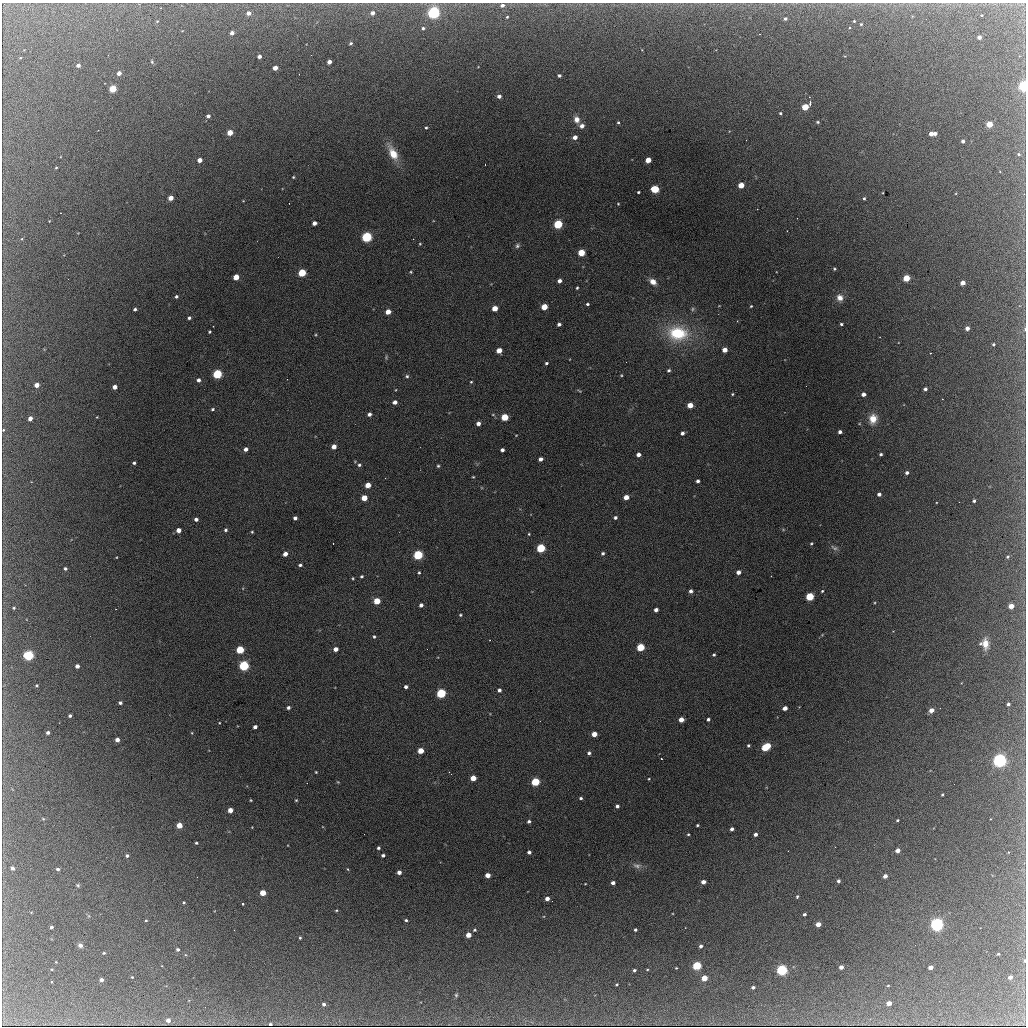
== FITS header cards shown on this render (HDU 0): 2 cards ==
NAXIS1  =                 1024 / length of data axis 1
NAXIS2  =                 1024 / length of data axis 2

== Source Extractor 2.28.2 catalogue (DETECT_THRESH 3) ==
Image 1024 x 1024 px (HDU 0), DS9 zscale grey, 1 PNG px = 1 image px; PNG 1028 x 1028 px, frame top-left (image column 1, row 1024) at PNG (2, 3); no overlay
Background 2120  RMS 33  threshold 100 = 3 sigma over >= 5 px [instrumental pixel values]
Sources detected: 284; all 284 listed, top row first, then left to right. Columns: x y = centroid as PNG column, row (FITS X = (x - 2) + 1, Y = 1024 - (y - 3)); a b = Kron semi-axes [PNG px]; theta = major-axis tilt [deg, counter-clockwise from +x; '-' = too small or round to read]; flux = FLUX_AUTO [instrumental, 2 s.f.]
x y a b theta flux
502 5 5 4 - 7400
248 13 4 4 - 14000
372 13 4 4 - 11000
434 13 5 5 - 560000
982 15 3 2 - 1900
507 17 3 3 - 2400
785 19 4 4 - 4900
157 21 4 4 - 2100
854 21 3 3 - 2000
861 24 3 3 - 2300
423 28 4 3 - 3800
232 33 4 3 - 11000
979 37 4 3 - 11000
351 43 3 3 - 3600
108 55 2 2 - 1100
311 55 3 2 - 2400
259 56 4 3 - 9300
152 62 5 4 - 2800
329 62 4 4 - 16000
78 65 4 3 - 9600
275 68 4 4 - 20000
119 73 4 3 - 16000
299 74 2 2 - 1400
559 75 3 3 - 4500
1024 86 4 4 - 350000
113 89 4 4 - 90000
499 96 4 4 - 10000
810 104 7 4 87 5500
805 107 4 4 - 69000
780 113 4 3 - 3100
208 116 4 4 - 7700
577 119 8 7 - 15000
618 122 4 3 - 2800
818 122 3 3 - 2900
989 124 4 4 - 58000
582 126 5 4 - 12000
426 128 4 3 - 2700
230 133 4 4 - 41000
935 133 4 3 - 10000
931 134 4 4 - 14000
575 137 4 4 - 16000
963 141 3 3 - 7600
393 153 18 9 -62 43000
1019 154 5 4 - 3400
199 160 4 4 - 18000
648 160 4 4 - 37000
485 165 2 2 - 1100
56 168 3 2 - 1900
293 177 4 3 - 2300
741 185 4 4 - 43000
655 189 5 4 - 130000
638 192 3 3 - 3100
1024 194 2 2 - 10000
171 198 4 4 - 26000
864 198 3 3 - 3200
618 204 3 3 - 1700
314 223 4 4 - 13000
558 224 5 4 - 200000
787 231 2 2 - 1300
367 237 5 4 - 360000
22 239 4 2 - 1500
420 244 3 3 - 2100
517 246 6 5 - 4900
581 253 4 4 - 71000
834 269 4 3 - 2600
411 272 4 3 - 2200
302 273 5 4 - 120000
236 277 4 4 - 39000
906 278 4 4 - 69000
559 281 4 4 - 9100
653 282 8 6 -37 17000
963 283 4 4 - 20000
577 288 3 3 - 2800
176 296 3 3 - 4200
840 298 9 8 - 15000
587 304 3 3 - 3400
751 306 3 3 - 2200
544 307 4 4 - 47000
495 308 4 4 - 31000
135 309 3 3 - 5200
692 309 6 5 - 4000
388 312 4 4 - 28000
189 318 4 3 - 5000
737 321 2 2 - 1300
559 324 4 4 - 6900
841 324 3 3 - 3900
967 328 4 4 - 14000
1025 329 5 3 - 2300
209 332 3 3 - 3000
678 333 23 17 -4 130000
993 344 3 3 - 3000
499 350 4 4 - 27000
725 350 4 4 - 20000
930 353 2 2 - 1400
386 357 5 5 - 2700
626 362 2 2 - 1200
546 363 3 3 - 3400
669 370 4 4 - 4200
217 374 5 4 - 230000
621 375 4 3 - 2200
407 376 5 5 - 4000
198 380 5 4 - 7700
471 382 4 3 - 2100
37 385 4 4 - 20000
806 386 2 2 - 2300
115 387 4 4 - 15000
925 389 4 3 - 6600
579 391 6 3 -31 2200
732 394 3 3 - 2200
863 394 4 4 - 12000
395 402 4 4 - 11000
690 405 4 4 - 32000
212 409 4 3 - 3500
369 414 4 4 - 7200
505 417 5 4 - 79000
30 418 4 4 - 15000
873 419 10 8 76 28000
478 423 4 4 - 10000
3 430 3 3 - 2000
840 432 4 3 - 8000
682 433 4 3 - 7100
516 435 5 3 - 1500
334 446 4 4 - 18000
246 449 4 4 - 10000
502 450 4 3 - 7400
881 454 3 3 - 4000
638 455 4 4 - 11000
540 459 4 4 - 11000
134 463 3 3 - 4100
359 465 5 4 - 3900
438 466 4 4 - 3000
907 473 4 3 - 6300
473 477 3 3 - 1800
698 481 4 3 - 5700
368 485 4 4 - 30000
879 494 4 3 - 7400
626 497 4 4 - 22000
364 498 4 4 - 38000
974 501 3 3 - 3900
615 517 4 3 - 4900
295 518 4 4 - 7100
196 519 4 4 - 8300
178 530 4 4 - 18000
226 530 4 4 - 4200
252 532 3 3 - 2200
529 534 3 3 - 2000
333 543 3 2 - 3200
811 543 3 3 - 2400
541 548 5 4 - 170000
834 548 11 6 -30 6500
603 553 4 4 - 4500
285 554 4 4 - 16000
418 555 5 4 - 260000
117 557 4 2 - 1400
1007 557 4 3 - 2500
300 565 4 3 - 4100
65 569 3 3 - 4800
738 572 4 4 - 13000
419 573 4 3 - 2900
362 576 3 3 - 3100
353 578 3 3 - 2100
691 591 4 3 - 7200
822 591 3 3 - 2400
810 596 5 4 - 140000
377 601 4 4 - 60000
421 605 4 4 - 7500
1011 606 4 4 - 27000
14 608 4 3 - 2600
656 610 4 4 - 9100
460 615 4 3 - 2500
374 637 4 3 - 3100
985 644 12 7 -87 23000
641 647 5 4 - 120000
336 649 4 4 - 13000
240 650 4 4 - 120000
29 655 5 4 - 330000
714 655 3 3 - 3200
77 666 4 4 - 11000
244 666 5 4 - 320000
37 685 3 3 - 2300
406 687 4 3 - 6400
499 690 4 4 - 7100
441 693 5 4 - 250000
120 703 4 3 - 5900
1008 704 3 3 - 5100
288 708 4 4 - 6000
785 708 4 4 - 17000
931 710 4 4 - 21000
70 716 3 3 - 5000
708 719 4 3 - 5100
681 720 4 4 - 23000
219 723 3 2 - 1400
255 727 4 3 - 9600
48 733 3 3 - 6700
192 733 4 3 - 1900
594 734 4 4 - 25000
117 740 4 4 - 15000
748 745 3 3 - 3200
766 747 7 4 31 130000
421 751 4 4 - 41000
589 753 4 4 - 5300
999 760 6 5 - 680000
316 772 3 2 - 2000
451 774 3 2 - 2500
473 778 4 4 - 37000
649 779 3 3 - 1900
338 782 4 3 - 1800
535 782 5 4 - 150000
942 795 3 3 - 2800
581 798 4 3 - 3600
251 800 3 2 - 1800
296 800 3 3 - 2400
617 806 4 4 - 6500
230 810 4 4 - 24000
43 819 4 4 - 2100
990 819 3 2 - 3300
897 820 3 2 - 2500
529 821 4 4 - 5100
179 825 4 4 - 41000
697 825 3 2 - 2800
732 829 4 3 - 7000
688 834 3 3 - 2300
755 834 3 3 - 8300
196 843 3 3 - 2800
378 848 3 3 - 4300
897 850 4 4 - 19000
788 851 2 2 - 960
529 852 4 3 - 7600
383 855 4 3 - 6000
127 856 4 3 - 5300
637 866 13 7 -9 11000
12 868 4 4 - 8500
58 869 4 3 - 5200
348 869 5 3 - 2100
399 872 4 4 - 13000
488 875 4 4 - 24000
885 876 4 3 - 13000
838 881 3 3 - 5900
703 882 4 4 - 15000
613 883 4 3 - 9500
585 884 3 2 - 1400
78 885 5 4 - 3000
263 893 4 4 - 47000
797 897 4 3 - 3200
547 899 4 4 - 14000
184 903 3 3 - 2800
243 904 3 3 - 8300
336 910 3 3 - 2300
804 914 3 3 - 5100
146 920 3 2 - 1800
406 920 3 3 - 3600
818 924 4 4 - 23000
937 924 5 5 - 560000
51 927 3 3 - 6100
475 930 4 4 - 2900
635 930 3 3 - 4500
468 935 4 4 - 28000
300 938 3 3 - 2800
80 945 6 5 - 6500
701 946 4 3 - 6300
178 949 3 3 - 5200
104 953 3 2 - 2600
998 954 3 3 - 2700
1025 961 5 3 - 2900
697 966 4 4 - 180000
841 967 4 3 - 14000
930 967 4 3 - 17000
676 968 2 2 - 1700
647 969 3 2 - 1700
634 970 3 3 - 4300
782 970 5 4 - 370000
132 977 3 2 - 1700
1010 977 4 3 - 13000
704 978 4 4 - 47000
101 980 4 3 - 11000
52 982 3 2 - 2500
617 984 3 2 - 2100
888 986 3 2 - 1800
753 987 3 3 - 6200
456 995 5 5 - 2800
889 1003 4 3 - 23000
324 1004 4 3 - 6200
168 1020 4 4 - 13000
270 1024 3 3 - 3300
At the frame edge (FLAGS 8, measured only in part): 5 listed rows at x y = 1024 86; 1024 194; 1025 329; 3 430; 1025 961